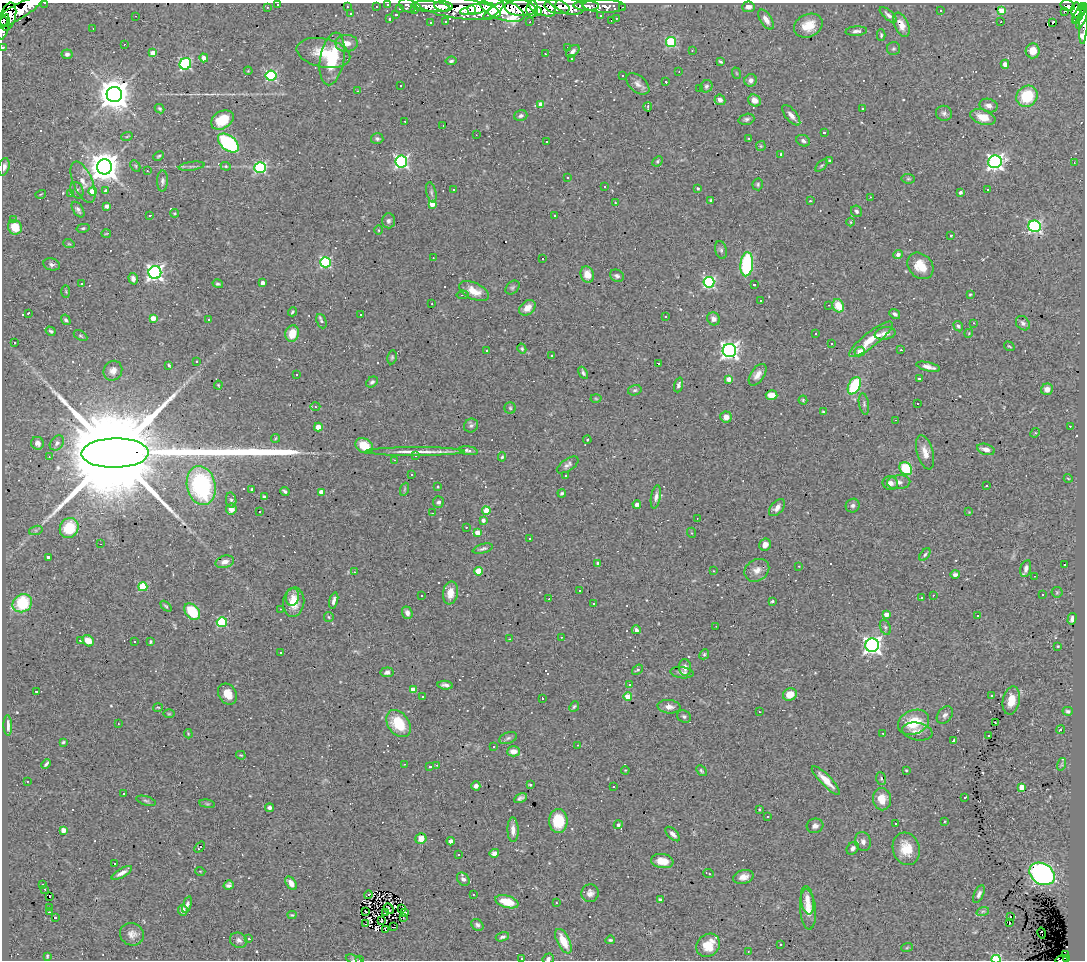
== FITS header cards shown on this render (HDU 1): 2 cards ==
NAXIS1  =                 1083
NAXIS2  =                  958

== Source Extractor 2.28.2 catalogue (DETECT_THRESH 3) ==
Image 1083 x 958 px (HDU 1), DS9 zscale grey, 1 PNG px = 1 image px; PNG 1087 x 962 px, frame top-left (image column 1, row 958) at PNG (2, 3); each listed source drawn as its Kron ellipse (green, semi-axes under 4 px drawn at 4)
Background 1.07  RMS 0.062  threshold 0.185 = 3 sigma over >= 5 px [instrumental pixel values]
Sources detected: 556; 1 with non-positive FLUX_AUTO (blend fragments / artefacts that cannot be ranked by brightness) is neither listed nor drawn; of the other 555, the 500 brightest by FLUX_AUTO listed and drawn (55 fainter detections omitted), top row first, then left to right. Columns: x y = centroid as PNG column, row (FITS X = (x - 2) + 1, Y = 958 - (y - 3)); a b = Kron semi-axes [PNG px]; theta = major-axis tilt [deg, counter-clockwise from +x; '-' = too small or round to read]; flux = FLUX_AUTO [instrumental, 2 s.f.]
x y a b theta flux
45 3 3 2 - 11
278 4 3 3 - 11
388 4 3 3 - 36
408 5 8 6 -25 97
1068 5 7 5 -14 300
443 6 9 5 -7 470
570 6 15 8 -11 320
586 6 13 5 -2 100
604 6 21 6 -2 180
267 7 3 2 - 12
347 7 2 2 - 3.2
376 7 3 2 - 13
430 7 19 5 -4 600
542 7 15 7 -23 290
557 7 13 7 -13 270
748 7 6 5 - 21
459 8 42 10 -8 1900
520 8 15 8 -4 830
623 8 3 3 - 10
1082 8 5 3 - 150
400 9 3 2 - 3.2
471 9 3 3 - 290
477 9 17 5 13 1200
532 9 8 5 87 490
415 10 2 2 - 5.4
502 10 23 10 -19 2300
940 10 3 3 - 22
1001 10 4 4 - 83
1076 10 7 5 85 740
494 11 12 4 37 520
538 11 4 4 - 210
1064 11 4 2 - 10
17 12 30 7 30 1200
351 14 3 2 - 3.4
1079 14 10 4 65 230
396 15 3 3 - 6.1
600 15 3 2 - 7.7
888 15 10 4 -42 14
8 16 14 7 76 920
136 16 3 2 - 4.2
1082 17 13 4 70 350
616 18 2 2 - 3.2
389 19 3 3 - 5.5
611 20 3 2 - 4.5
766 20 11 5 -57 28
3 21 4 3 - 97
1075 21 3 3 - 63
446 22 3 3 - 8.4
530 22 3 2 - 5.2
1001 22 3 2 - 35
1053 22 4 3 - 170
431 23 3 3 - 10
1083 24 20 3 86 130
901 25 13 7 -65 45
808 26 15 11 23 70
4 27 13 5 76 260
93 28 3 2 - 4.9
856 31 11 5 5 15
881 35 6 4 89 6.4
671 42 5 5 - 360
347 43 11 8 3 36
124 44 2 2 - 6.8
3 47 3 2 - 19
568 47 4 3 - 3.3
893 49 6 6 - 7.7
692 50 2 2 - 3.3
573 51 8 5 39 15
1033 51 7 7 - 53
153 53 4 4 - 76
323 53 27 14 -12 110
67 54 5 5 - 13
546 54 2 2 - 3.4
204 58 4 4 - 34
332 59 26 12 80 210
571 59 3 2 - 5.9
451 61 5 3 - 8
720 62 4 3 - 5.9
185 64 6 5 - 620
1005 64 4 4 - 31
248 71 4 3 - 3.5
679 72 3 2 - 4.2
736 73 6 3 -71 3.8
622 75 3 2 - 4.7
271 76 5 5 - 460
751 80 6 6 - 17
666 82 3 2 - 4.8
638 84 13 8 -40 22
401 85 3 3 - 39
706 86 6 6 - 10
699 88 3 2 - 12
358 91 3 2 - 36
114 94 7 7 - 8900
1027 96 11 10 - 170
720 100 5 5 - 17
754 100 7 5 -35 26
541 104 4 4 - 55
989 106 9 6 -15 23
648 107 4 2 - 5.1
160 109 5 4 - 6.5
863 109 3 2 - 7.1
944 113 8 7 - 13
791 115 12 5 -51 22
521 116 7 5 16 13
983 117 13 7 -19 67
746 119 8 5 17 10
222 120 12 8 31 120
405 121 3 2 - 4.5
443 125 3 2 - 15
824 132 3 3 - 6.1
476 135 2 2 - 4.2
127 136 6 3 20 4.4
749 138 3 2 - 3.3
377 139 6 5 - 9.6
803 141 7 5 -24 12
546 142 3 3 - 24
228 143 12 7 -39 480
761 146 5 5 - 4.9
781 154 4 3 - 10
159 156 6 3 28 5.9
830 160 4 4 - 5.1
657 161 6 4 43 6.3
401 162 6 6 - 890
995 162 7 6 - 1400
1074 163 4 3 - 3.7
822 165 8 3 44 5.6
135 166 6 4 -61 6
192 166 13 3 8 10
226 166 5 4 - 5.7
4 167 9 5 74 18
104 167 7 7 - 7800
260 168 5 5 - 540
147 171 3 2 - 5.4
567 177 3 3 - 11
908 179 7 5 -6 6.7
162 181 10 5 88 13
83 182 22 9 -67 47
758 184 6 5 - 7.1
605 186 3 2 - 4.3
698 188 4 4 - 6.5
77 190 8 6 -67 12
453 190 3 3 - 8.7
987 190 3 2 - 100
93 191 4 4 - 82
105 191 4 3 - 22
431 192 10 5 -76 10
960 192 4 3 - 7.2
71 193 3 2 - 3.7
41 194 5 3 - 3.7
870 197 2 2 - 3.4
710 200 4 3 - 5.2
810 201 3 2 - 4.8
615 203 3 2 - 8.8
432 204 4 4 - 71
107 206 4 3 - 24
78 210 9 5 -56 12
857 211 6 5 - 9.6
175 213 4 3 - 4.1
150 215 3 3 - 5.9
555 216 3 3 - 8
13 220 3 3 - 6.4
388 221 7 6 - 12
851 222 4 3 - 3.8
1034 226 6 6 - 810
15 227 7 7 - 79
83 228 7 4 13 5.9
379 230 4 3 - 3.3
106 234 5 3 - 3.6
951 236 3 3 - 5.1
69 244 6 3 -18 4.8
721 250 9 5 -75 9.8
898 254 5 4 - 18
433 258 2 2 - 3.7
542 258 3 2 - 160
325 262 5 5 - 490
52 264 8 6 -12 11
747 264 12 6 85 370
920 266 14 11 -46 77
155 272 6 6 - 1400
587 274 8 6 -73 40
617 276 7 6 - 12
133 279 6 4 -73 18
709 282 5 5 - 600
262 283 4 3 - 19
82 284 3 3 - 4.8
218 284 5 4 - 6.9
754 285 3 3 - 7.8
512 287 8 5 43 7.5
66 291 6 3 -90 3.9
474 291 16 8 -24 53
970 294 3 2 - 3.9
462 295 6 3 7 4.8
761 300 3 3 - 22
432 304 3 2 - 5.1
829 305 3 2 - 3.3
838 306 7 5 -61 81
527 308 9 6 40 37
292 312 4 3 - 5.8
28 313 3 2 - 8.5
895 314 6 4 -38 11
361 315 3 3 - 17
665 316 3 3 - 17
153 318 4 4 - 49
714 319 7 6 - 21
66 320 5 4 - 8.5
208 320 3 3 - 17
321 321 7 5 -66 7.9
973 323 3 2 - 33
1023 323 8 6 -48 12
958 326 5 4 - 7.7
51 331 5 4 - 6.3
292 333 8 6 76 75
885 333 10 6 11 24
969 333 4 3 - 3.8
815 334 3 2 - 3.3
80 336 7 4 -30 6.3
871 339 27 7 38 80
14 343 3 3 - 77
831 343 3 3 - 81
1009 346 5 2 - 3.8
522 349 5 4 - 6.2
487 350 3 3 - 17
729 350 6 6 - 1800
901 350 3 3 - 30
860 351 5 4 - 44
552 355 3 2 - 4.2
392 357 7 4 80 6.5
197 361 3 3 - 42
658 363 3 2 - 5.5
168 366 4 4 - 8.7
928 367 12 4 -14 24
113 371 10 9 - 29
583 373 7 4 -61 9.2
296 374 3 3 - 13
758 375 12 6 56 28
729 379 4 4 - 37
919 379 4 3 - 11
372 382 6 4 41 11
218 385 4 4 - 3.8
679 385 7 4 72 10
854 386 9 6 62 220
1047 389 6 5 - 29
635 390 7 5 14 7.9
772 395 6 4 -4 69
596 399 5 3 - 4.2
803 400 4 4 - 4.9
864 404 11 5 -79 10
917 404 3 3 - 20
315 407 5 3 - 6.1
510 408 6 5 - 6.3
823 412 4 3 - 5
726 417 6 5 - 25
896 420 3 2 - 10
471 426 7 6 - 11
1070 426 3 2 - 8.4
318 427 4 4 - 64
1035 433 5 4 - 4.8
275 438 4 3 - 3.9
587 440 4 4 - 4
37 443 6 6 - 22
57 443 8 6 49 15
364 446 9 7 -30 92
986 449 9 5 -18 30
468 451 9 4 -9 23
415 452 50 4 0 66
925 452 18 8 -74 39
115 453 34 14 1 200000
416 455 3 2 - 3.9
49 457 3 3 - 7.2
502 457 4 4 - 5.8
394 460 3 2 - 48
568 465 12 6 33 17
906 468 7 5 -44 150
411 474 2 2 - 4
565 476 3 3 - 7.9
1068 478 4 3 - 3.2
899 482 12 7 4 20
890 483 7 7 - 20
201 485 20 14 -77 560
987 486 3 2 - 38
438 487 3 2 - 3.6
252 489 3 3 - 7.5
405 489 7 4 70 5.8
285 491 4 3 - 10
321 492 4 4 - 51
562 493 4 3 - 7.3
264 497 4 3 - 11
656 497 12 4 79 17
231 500 7 5 -80 9.7
438 502 5 5 - 10
637 504 4 4 - 17
853 506 7 6 - 13
777 508 10 6 47 23
231 509 6 5 - 34
259 511 3 2 - 6.2
486 511 4 4 - 100
969 512 4 4 - 4.2
432 513 3 2 - 4.2
697 518 3 2 - 5.4
483 520 4 4 - 18
466 527 3 2 - 12
69 528 10 9 - 140
36 530 7 4 18 8
477 533 4 4 - 39
692 533 5 3 - 4.1
529 539 3 3 - 9.6
100 544 3 2 - 6.2
765 545 6 5 - 24
483 549 10 4 15 10
925 555 7 4 53 7.2
48 557 4 3 - 11
225 562 9 6 16 26
598 563 4 4 - 6.6
1064 565 3 3 - 38
799 566 3 2 - 3.3
1026 569 9 5 75 20
757 570 13 10 33 36
478 571 4 4 - 110
713 571 3 3 - 4.2
354 572 3 3 - 4.8
955 574 5 4 - 15
1034 576 3 2 - 21
143 587 4 4 - 190
579 590 3 3 - 20
1057 592 5 5 - 5.5
450 593 11 7 81 51
933 595 3 2 - 11
1043 595 3 2 - 5
422 596 3 3 - 5
292 597 9 6 80 23
921 598 3 3 - 25
549 599 3 3 - 7.3
334 600 8 3 75 14
772 601 3 2 - 5
294 602 15 10 84 73
22 603 10 8 33 230
593 604 3 3 - 82
166 606 6 3 -44 5.2
281 609 3 2 - 3.8
192 612 9 6 -47 180
407 613 6 5 - 18
886 615 4 4 - 40
978 616 3 2 - 43
329 617 5 4 - 5.5
1072 619 6 4 75 15
222 622 5 5 - 300
716 626 3 2 - 3.5
885 627 8 5 -70 8.5
636 630 4 4 - 11
561 637 3 2 - 4.5
510 639 3 2 - 3.6
80 640 3 3 - 4.4
88 641 6 5 - 47
134 642 3 3 - 9.7
150 642 4 3 - 5.2
872 645 7 6 - 1900
1058 646 3 2 - 3.5
281 653 3 3 - 17
704 654 5 4 - 6.3
685 667 8 6 -83 22
638 670 6 4 37 9.3
387 672 6 5 - 15
682 673 12 5 -7 15
445 685 8 4 -6 16
629 685 3 2 - 9.8
414 690 4 4 - 75
36 691 3 2 - 62
227 694 11 8 -58 50
790 694 7 6 - 60
422 696 3 3 - 62
992 696 3 3 - 20
628 697 4 4 - 120
542 698 3 2 - 8
1011 701 14 8 78 65
574 706 6 4 49 6.8
158 707 5 3 - 3.9
669 707 11 6 -5 26
1068 711 5 4 - 8.8
759 712 3 2 - 7
169 714 6 4 0 4.8
945 715 10 6 50 16
684 716 7 6 - 9.5
913 722 16 12 24 130
118 723 3 2 - 5.4
995 723 3 2 - 3.6
398 724 15 10 -52 140
8 725 10 3 -87 20
1060 730 4 3 - 13
917 732 15 9 -10 28
883 733 3 2 - 6
188 734 5 4 - 4.1
988 736 3 3 - 13
508 738 9 5 21 11
954 740 3 3 - 48
63 742 4 3 - 5.2
578 745 3 2 - 3.8
494 747 2 2 - 3.5
514 751 6 5 - 34
241 755 5 3 - 4
46 764 5 3 - 8.4
404 764 3 2 - 6.6
1062 764 6 4 72 6.3
437 765 3 3 - 5.1
430 766 3 3 - 19
625 770 4 3 - 3.4
906 770 3 3 - 4
701 771 6 4 -47 6.2
881 779 6 4 -72 6.2
826 780 19 5 -45 54
27 781 3 2 - 15
530 785 4 3 - 5.1
476 786 4 4 - 14
614 787 3 3 - 48
1021 787 4 4 - 58
124 794 3 3 - 31
520 798 7 4 27 12
965 798 4 3 - 28
882 799 11 9 -88 53
146 801 10 4 -18 9.1
207 804 8 4 -8 5.8
269 808 4 3 - 11
759 809 3 3 - 50
767 817 3 3 - 9.7
558 821 12 9 -90 130
944 822 3 3 - 5.1
896 824 3 3 - 27
618 825 4 4 - 12
815 826 8 7 - 18
63 830 4 4 - 49
513 830 12 5 -88 31
673 834 9 4 -43 19
421 839 5 5 - 37
451 841 4 4 - 44
863 842 10 8 -78 17
200 847 6 3 51 18
853 848 7 5 53 14
906 849 16 13 -72 85
494 853 5 4 - 17
458 855 2 2 - 3.5
662 861 11 7 -10 57
115 864 3 3 - 240
200 871 5 3 - 3.4
122 873 11 4 29 23
709 874 5 2 - 5.8
1042 874 13 10 -31 970
743 877 10 7 15 33
463 879 7 5 -48 15
291 883 7 5 -55 27
43 884 3 3 - 11
229 885 5 4 - 13
45 889 3 2 - 3.8
590 893 9 8 - 21
473 894 3 2 - 12
979 894 9 4 65 14
368 895 4 2 - 9.3
49 896 3 2 - 16
660 900 4 3 - 11
807 900 14 6 -82 33
507 902 12 6 -16 88
556 903 3 2 - 4.5
187 905 9 4 71 15
49 907 2 2 - 3.4
389 908 6 2 -50 4
401 909 3 2 - 5
808 909 20 8 -85 61
183 910 5 4 - 24
983 911 6 4 18 7.1
49 912 3 2 - 9.4
366 912 3 2 - 4.4
404 912 4 3 - 13
385 913 2 2 - 4.1
292 915 4 3 - 5.2
1010 916 3 3 - 22
55 918 3 3 - 190
403 918 3 2 - 6.1
382 921 3 3 - 5.6
1009 923 3 3 - 22
366 924 3 2 - 7.8
477 925 6 5 - 12
394 927 3 3 - 54
385 930 4 2 - 3.8
1042 933 5 3 - 26
132 934 12 11 - 29
502 937 7 4 16 10
249 939 3 3 - 5.3
239 940 9 7 -24 16
610 940 5 3 - 5.8
563 941 13 6 -64 85
780 944 3 2 - 7.4
708 945 13 10 43 95
907 947 6 3 21 4.8
748 951 3 2 - 3.8
1066 955 4 3 - 93
47 956 3 2 - 4.1
1066 958 2 2 - 27
354 959 8 4 -21 6.6
522 959 3 2 - 6.7
548 959 6 4 34 11
996 959 4 3 - 280
1062 959 6 4 17 78
359 960 3 2 - 43
At the frame edge (FLAGS 8, measured only in part): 16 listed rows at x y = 45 3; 278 4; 388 4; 408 5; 1082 17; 3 21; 1083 24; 4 27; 3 47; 4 167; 354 959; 522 959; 548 959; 996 959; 1062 959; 359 960
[55 fainter detections neither listed nor drawn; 1 non-positive-flux detection neither listed nor drawn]